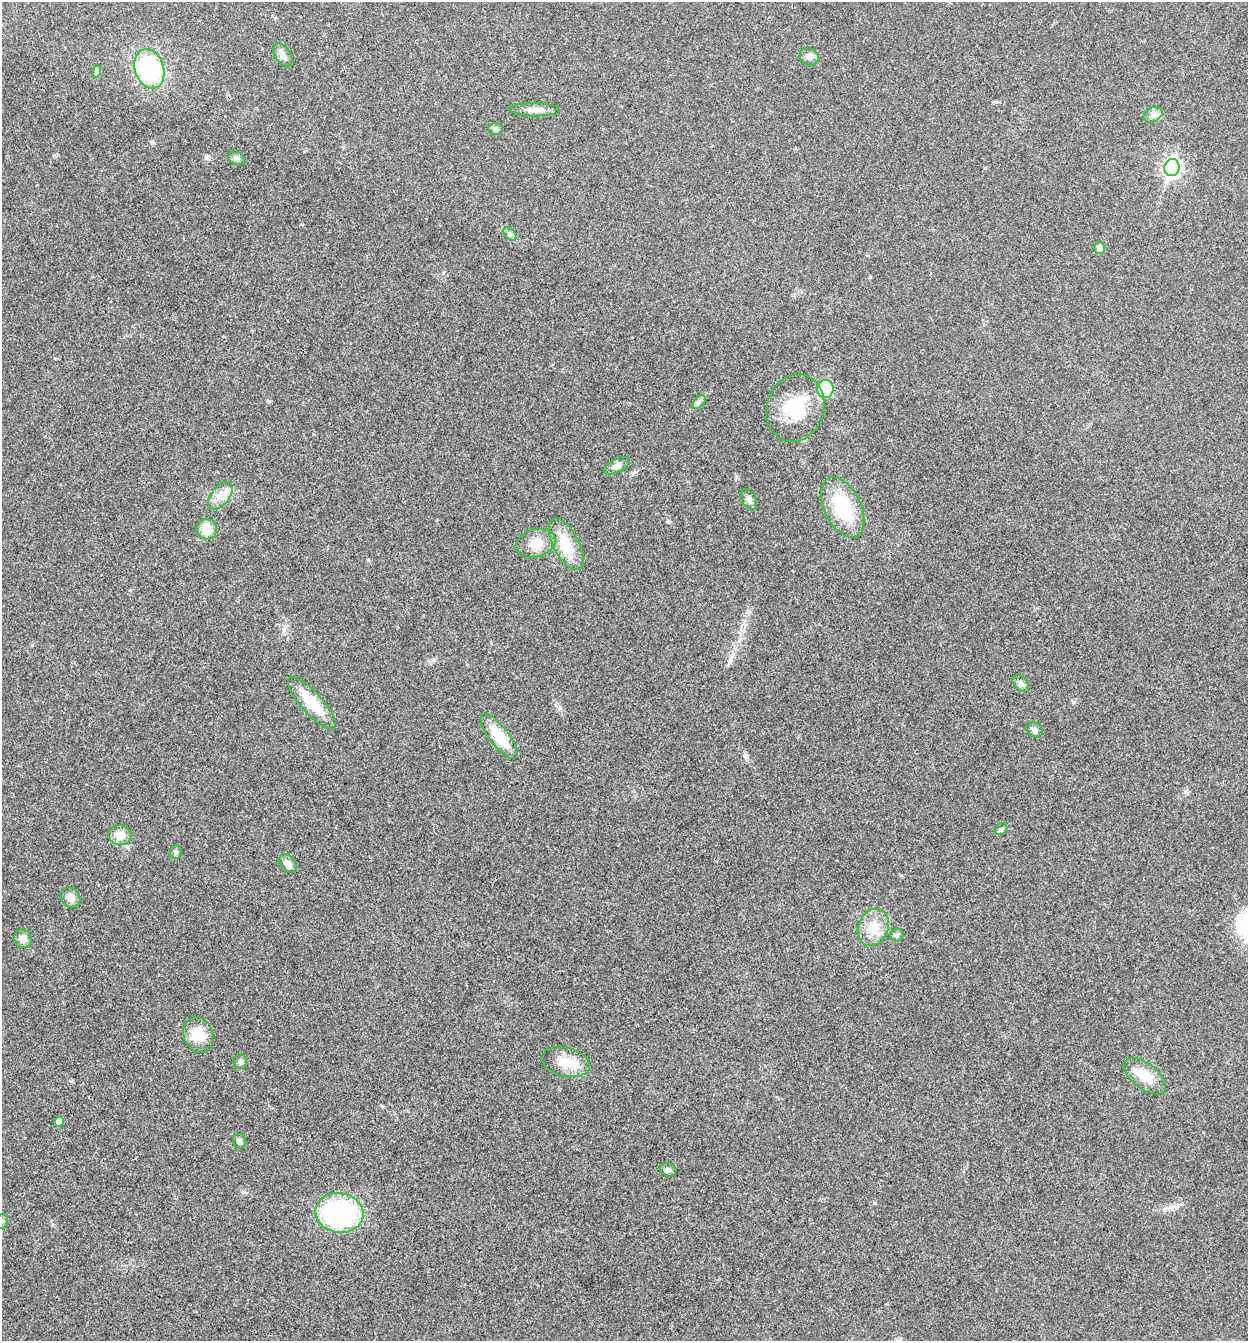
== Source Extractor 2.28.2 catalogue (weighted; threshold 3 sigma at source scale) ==
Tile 11 of 4 x 4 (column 3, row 3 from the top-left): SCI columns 2756-4001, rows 1343-2681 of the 5381 x 5366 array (HDU 1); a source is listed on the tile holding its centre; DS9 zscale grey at full resolution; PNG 1250 x 1343 px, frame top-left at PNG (2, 2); each listed source drawn as its Kron ellipse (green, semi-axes under 4 px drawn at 4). Shown black and unused: <1% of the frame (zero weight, under 3 of 4 exposures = <1% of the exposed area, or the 3 px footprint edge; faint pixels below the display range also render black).
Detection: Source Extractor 2.28.2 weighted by HDU 2 'WHT'; one run over the whole footprint, this tile lists its part. Background 0.025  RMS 0.0045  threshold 0.0202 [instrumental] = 3 sigma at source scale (4.5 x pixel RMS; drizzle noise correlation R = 1.50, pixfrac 1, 0.05/0.05 arcsec/px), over >= 5 px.
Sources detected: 44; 1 inside a brighter object's white glare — neither listed nor drawn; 1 inside a brighter listed object's ellipse — not listed separately; the other 42 listed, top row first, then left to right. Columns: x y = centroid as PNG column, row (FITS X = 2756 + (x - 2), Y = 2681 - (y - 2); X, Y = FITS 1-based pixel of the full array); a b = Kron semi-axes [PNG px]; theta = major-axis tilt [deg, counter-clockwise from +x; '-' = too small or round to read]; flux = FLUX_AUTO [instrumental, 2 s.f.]
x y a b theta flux
283 55 13 8 -56 2.5
809 57 10 8 -32 2
149 69 20 14 -72 38
97 71 7 4 72 0.88
535 110 25 6 -1 3.5
1153 115 10 7 27 2.1
495 129 7 6 - 1
237 158 9 6 -27 1.7
1172 168 8 7 - 130
510 234 8 5 -46 1.2
1100 248 5 5 - 4.3
825 389 9 8 - 29
699 402 8 5 47 1.3
795 408 34 28 71 20
617 466 14 7 26 2.1
220 496 16 9 50 4.4
749 499 11 7 -61 1.9
843 507 32 18 -64 25
207 529 10 10 - 6.2
536 543 20 14 17 6.4
566 544 28 13 -62 11
1021 684 10 6 -48 1.6
312 703 33 10 -48 13
1034 730 9 6 -40 1.5
499 736 28 9 -52 12
1001 829 7 5 43 0.92
120 835 11 10 - 5.1
176 852 6 6 - 0.9
288 863 11 7 -48 2.4
70 897 11 9 -44 2.9
873 927 19 15 68 7.8
897 935 6 6 - 1.1
23 939 9 8 - 2.9
198 1035 18 14 -70 8.9
240 1062 7 6 - 1.4
566 1062 24 14 -14 8.4
1145 1076 25 12 -38 7.7
59 1122 5 5 - 3.8
239 1141 7 6 - 1.5
668 1170 8 6 -21 1.3
339 1213 24 20 -10 60
2 1221 7 5 72 1.1
Isophote crosses this tile's border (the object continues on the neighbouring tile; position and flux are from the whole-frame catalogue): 1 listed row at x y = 2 1221
Unlisted compact peaks at least as high as the median listed source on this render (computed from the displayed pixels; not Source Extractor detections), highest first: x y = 874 1203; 745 756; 152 142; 1073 702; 368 560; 206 158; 244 1192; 382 1106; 740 639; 668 522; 870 277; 985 168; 269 401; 560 708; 443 273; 71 1081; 434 660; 1186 791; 736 477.